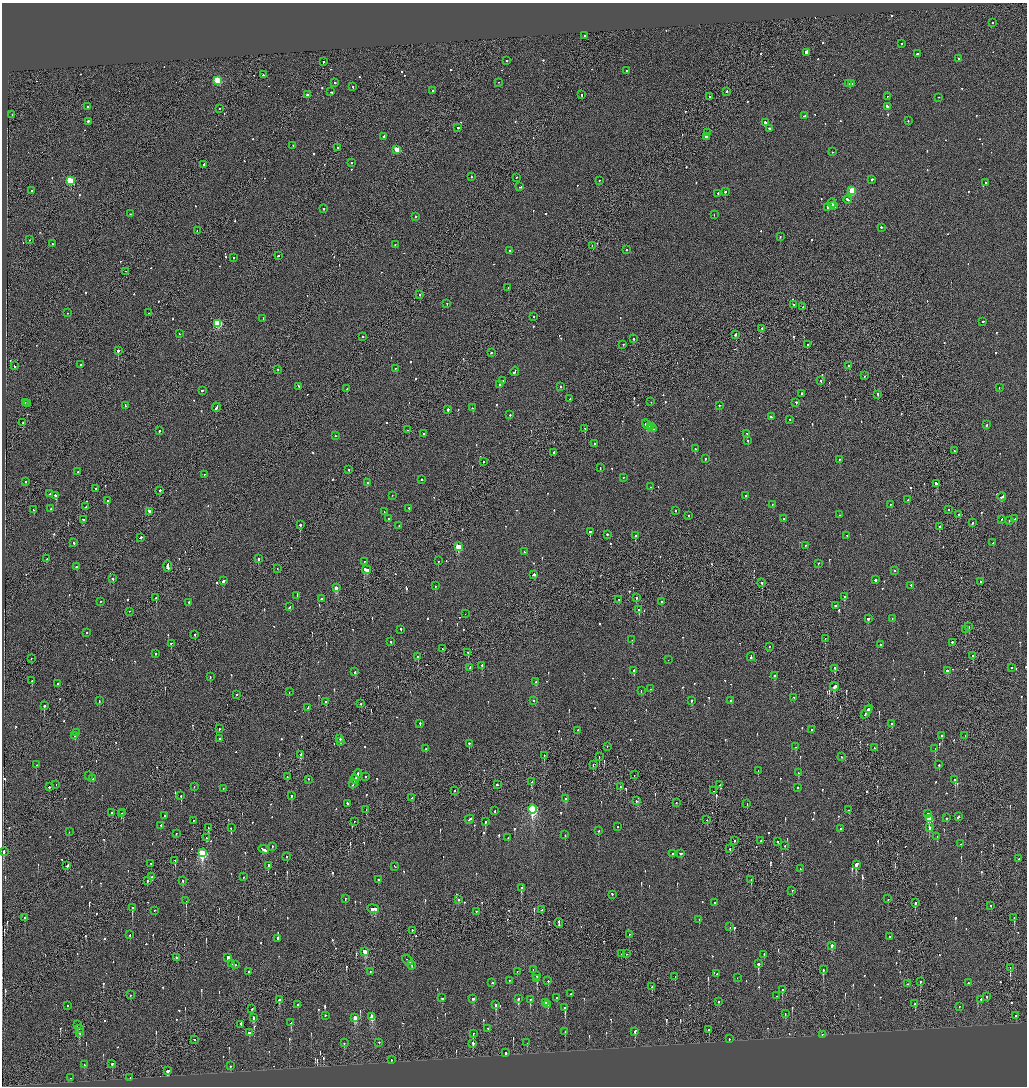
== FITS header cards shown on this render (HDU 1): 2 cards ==
NAXIS1  =                 2050
NAXIS2  =                 2168

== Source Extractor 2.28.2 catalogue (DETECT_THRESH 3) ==
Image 2050 x 2168 px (HDU 1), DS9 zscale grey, zoomed out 1/2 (1 PNG px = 2 x 2 image px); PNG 1029 x 1088 px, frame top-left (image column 2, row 2168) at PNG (2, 3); each listed source drawn as its Kron ellipse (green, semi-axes under 4 px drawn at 4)
Background -0.113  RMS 0.069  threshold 0.207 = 3 sigma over >= 5 px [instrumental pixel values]
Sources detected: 1012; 40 cannot appear on this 1/2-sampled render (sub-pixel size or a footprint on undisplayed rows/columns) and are neither listed nor drawn; of the other 972, the 500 brightest by FLUX_AUTO listed and drawn (472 fainter detections omitted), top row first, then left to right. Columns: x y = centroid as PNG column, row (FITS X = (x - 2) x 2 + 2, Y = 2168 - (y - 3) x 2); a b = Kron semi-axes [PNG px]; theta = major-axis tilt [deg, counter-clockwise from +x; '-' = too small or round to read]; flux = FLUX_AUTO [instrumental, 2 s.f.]
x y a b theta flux
992 23 2 2 - 91
585 36 2 2 - 190
902 44 2 2 - 63
806 53 4 2 - 5300
917 54 2 2 - 190
959 59 2 2 - 380
507 61 2 2 - 78
323 62 2 2 - 190
626 71 2 2 - 82
263 75 2 2 - 130
218 81 3 3 - 850
335 83 2 2 - 320
498 83 2 2 - 130
848 84 3 2 - 220
851 84 2 2 - 240
353 87 2 2 - 180
432 91 2 2 - 280
331 92 3 2 - 200
727 92 2 1 - 110
307 95 2 2 - 450
581 95 2 2 - 140
710 97 2 2 - 350
887 97 2 2 - 91
938 98 2 2 - 83
87 107 2 2 - 120
887 107 3 2 - 350
219 109 2 2 - 95
12 115 2 2 - 130
805 116 3 2 - 190
908 121 2 2 - 88
88 122 2 2 - 440
765 123 3 2 - 980
458 128 2 2 - 240
769 129 3 2 - 140
708 133 2 2 - 180
384 137 2 2 - 110
706 137 2 2 - 240
293 146 2 2 - 140
338 148 2 1 - 320
397 150 3 3 - 430
832 152 2 2 - 68
351 163 2 2 - 65
204 165 2 2 - 680
472 177 2 2 - 80
516 178 2 2 - 98
872 180 2 2 - 120
70 181 3 3 - 900
599 181 2 2 - 130
986 183 2 2 - 150
520 187 3 1 - 110
32 191 2 2 - 94
852 191 3 3 - 620
725 192 2 1 - 550
718 194 2 2 - 92
848 200 4 2 - 240
832 203 4 2 - 400
834 206 3 2 - 290
828 208 3 2 - 150
324 209 2 2 - 92
130 214 2 2 - 79
714 215 2 1 - 63
416 217 2 2 - 78
881 228 2 2 - 290
197 231 2 1 - 91
780 237 2 2 - 110
29 240 2 2 - 83
53 244 2 2 - 73
395 245 2 2 - 63
592 246 2 2 - 65
627 250 2 2 - 120
510 251 2 2 - 84
278 256 2 2 - 100
234 258 2 2 - 63
126 272 2 1 - 79
508 288 2 2 - 85
419 295 2 2 - 87
447 304 2 2 - 180
794 305 2 1 - 95
803 307 2 1 - 92
67 313 2 2 - 160
149 313 2 1 - 61
534 317 2 2 - 69
263 319 2 2 - 92
983 322 2 2 - 110
218 324 3 3 - 910
762 329 2 2 - 120
179 334 2 2 - 71
735 335 3 2 - 210
363 337 2 2 - 97
634 339 2 2 - 120
623 345 2 1 - 88
808 345 2 2 - 130
118 351 2 2 - 3000
491 353 2 2 - 87
80 365 2 2 - 66
14 366 3 2 - 93
849 366 3 2 - 160
395 369 2 2 - 65
278 370 2 2 - 110
515 372 5 2 - 330
864 376 2 2 - 64
503 381 2 2 - 83
821 381 2 2 - 180
499 385 2 2 - 88
299 387 2 2 - 120
561 387 2 2 - 100
999 388 2 2 - 70
347 389 2 1 - 95
202 391 2 2 - 140
802 394 2 2 - 100
878 395 3 2 - 150
570 399 2 2 - 220
651 402 2 1 - 70
25 403 2 2 - 450
796 403 2 2 - 120
27 404 2 2 - 82
125 406 3 2 - 78
719 406 2 2 - 130
216 407 4 2 - 300
472 408 2 2 - 100
448 410 2 2 - 520
510 415 2 2 - 320
771 417 3 2 - 600
790 420 2 2 - 64
23 423 2 2 - 230
647 425 5 2 - 430
987 425 2 2 - 110
650 427 2 1 - 190
652 428 4 2 - 350
585 429 2 1 - 250
408 430 2 1 - 210
159 431 2 2 - 330
424 434 2 2 - 89
747 434 2 2 - 63
335 436 2 1 - 84
748 441 2 1 - 76
595 444 2 2 - 89
695 449 2 2 - 140
954 451 2 2 - 94
554 453 2 2 - 360
705 459 2 2 - 83
839 460 2 2 - 100
483 462 2 1 - 110
600 468 2 2 - 78
349 470 2 1 - 130
78 472 2 2 - 120
204 475 2 2 - 62
623 478 2 2 - 65
422 480 2 2 - 380
25 482 2 2 - 65
367 483 2 2 - 200
936 484 3 2 - 940
651 487 2 2 - 67
95 489 2 1 - 96
160 491 2 2 - 420
50 494 2 2 - 120
56 496 4 2 - 570
392 496 2 2 - 160
746 496 2 2 - 160
1002 497 4 2 - 260
908 500 2 2 - 66
107 501 2 2 - 650
772 505 2 2 - 71
890 505 2 2 - 89
86 507 2 2 - 94
51 509 2 2 - 180
409 509 2 2 - 130
33 510 2 1 - 260
949 510 2 1 - 120
676 511 2 2 - 73
149 512 2 2 - 110
384 512 2 2 - 130
839 515 2 2 - 130
959 515 2 2 - 420
688 516 2 2 - 75
389 519 2 2 - 230
783 519 2 2 - 71
1015 519 2 2 - 140
83 520 3 2 - 340
1002 520 2 2 - 74
1009 521 2 2 - 90
972 523 2 2 - 130
300 525 2 2 - 770
399 526 2 2 - 150
939 527 2 2 - 250
590 532 2 2 - 380
607 535 2 2 - 190
635 536 2 2 - 100
847 536 2 1 - 69
140 538 3 2 - 170
74 543 2 2 - 220
993 543 2 2 - 150
805 546 2 2 - 94
458 547 3 3 - 550
525 552 2 1 - 140
47 559 2 2 - 120
258 559 3 2 - 230
438 561 2 2 - 160
364 562 2 1 - 75
818 564 2 2 - 110
167 566 6 2 -90 650
76 567 2 1 - 150
277 569 2 1 - 110
366 570 4 2 - 490
894 571 2 2 - 78
533 575 4 2 - 210
113 579 2 2 - 140
875 580 2 2 - 630
223 581 3 2 - 350
981 582 2 2 - 62
762 583 2 2 - 310
435 586 2 2 - 99
911 586 2 2 - 67
336 588 3 2 - 190
297 596 3 2 - 130
845 597 2 2 - 100
156 598 2 2 - 730
637 598 2 2 - 100
321 599 2 1 - 570
619 600 2 2 - 120
101 602 2 1 - 71
661 602 2 1 - 64
189 603 2 2 - 160
835 606 2 2 - 190
289 607 3 2 - 140
639 610 2 2 - 76
130 612 2 1 - 63
465 614 2 1 - 91
868 619 2 2 - 840
892 619 2 2 - 81
969 627 2 1 - 130
401 630 2 2 - 340
965 630 2 1 - 62
87 633 2 2 - 65
195 635 2 2 - 270
825 639 2 1 - 64
632 640 2 2 - 290
391 642 2 2 - 68
952 643 2 2 - 400
171 644 2 2 - 69
881 645 2 2 - 380
769 647 2 2 - 100
442 649 2 1 - 68
468 653 2 1 - 96
156 654 2 1 - 390
973 656 2 2 - 79
418 657 2 2 - 120
751 657 4 2 - 310
31 659 2 2 - 110
668 660 2 1 - 190
482 666 2 2 - 180
470 668 2 2 - 120
1011 668 2 2 - 83
835 669 3 2 - 230
634 671 3 2 - 140
947 671 2 2 - 570
355 672 3 2 - 180
774 676 2 2 - 96
210 677 2 2 - 210
32 681 2 2 - 170
536 682 2 2 - 180
58 684 2 2 - 63
834 687 4 2 - 780
650 689 2 2 - 230
641 691 2 2 - 72
289 692 2 1 - 140
236 695 2 2 - 81
794 698 2 2 - 81
99 701 2 2 - 120
533 701 2 2 - 62
691 701 2 2 - 99
731 701 3 2 - 220
326 702 2 2 - 520
361 704 2 1 - 63
44 706 2 2 - 980
308 708 2 2 - 130
868 710 3 2 - 1900
867 712 8 2 54 5200
420 724 3 2 - 150
892 724 3 2 - 89
219 729 2 2 - 77
812 730 2 2 - 110
578 731 2 2 - 65
76 733 3 2 - 210
75 736 3 2 - 380
942 736 2 2 - 96
965 736 2 1 - 92
220 739 2 2 - 130
340 739 2 2 - 300
340 742 2 2 - 100
469 744 3 2 - 120
607 747 2 1 - 70
795 747 2 2 - 91
875 748 2 1 - 140
426 749 2 2 - 69
935 749 2 2 - 67
301 755 3 2 - 180
544 756 2 1 - 93
599 757 2 1 - 94
841 757 2 2 - 71
36 765 2 2 - 110
593 765 2 2 - 81
939 765 2 2 - 92
758 771 2 2 - 230
798 773 2 2 - 64
357 775 6 2 65 460
634 775 2 2 - 89
88 776 2 1 - 74
287 777 2 2 - 120
365 777 2 2 - 80
93 779 3 2 - 140
308 780 2 2 - 110
355 780 4 2 - 400
955 780 2 2 - 170
532 782 3 2 - 140
353 784 4 2 - 380
56 785 2 1 - 68
497 785 2 2 - 130
720 785 2 2 - 180
49 787 2 2 - 140
194 787 2 2 - 100
620 787 2 1 - 170
798 788 2 2 - 63
223 789 2 2 - 160
454 791 2 2 - 210
713 791 2 1 - 63
181 796 3 2 - 83
291 796 2 2 - 210
412 798 2 1 - 74
566 799 2 2 - 140
636 801 2 2 - 78
676 803 2 1 - 86
347 804 2 2 - 190
747 804 2 2 - 66
366 810 2 1 - 140
533 810 4 3 - 1700
849 810 2 2 - 83
495 811 2 2 - 110
111 813 2 2 - 250
123 813 2 1 - 360
121 814 2 2 - 270
928 814 3 2 - 200
164 816 2 2 - 110
958 817 3 2 - 270
946 818 2 2 - 81
929 819 3 3 - 540
469 820 5 2 - 260
707 820 2 2 - 64
193 821 2 2 - 79
354 822 2 1 - 86
485 822 3 2 - 120
160 826 2 2 - 89
617 827 2 2 - 67
208 828 2 2 - 130
231 828 2 2 - 97
929 828 3 2 - 180
840 829 2 2 - 130
599 831 2 2 - 100
69 832 2 1 - 68
176 834 2 1 - 72
565 835 3 2 - 65
937 837 2 2 - 220
206 838 3 2 - 180
508 838 2 2 - 62
734 841 2 2 - 120
761 841 2 2 - 73
778 842 2 2 - 100
961 844 2 1 - 75
785 846 2 1 - 71
272 847 2 2 - 87
730 849 2 1 - 120
264 850 5 2 - 380
4 852 2 2 - 580
202 853 4 3 - 1200
672 854 2 2 - 170
680 854 2 2 - 150
287 857 2 1 - 90
1019 859 2 2 - 130
175 861 2 1 - 210
151 864 2 2 - 140
856 865 4 2 - 240
67 866 4 2 - 270
268 866 2 2 - 250
395 867 3 2 - 670
800 869 2 2 - 80
152 877 2 1 - 95
243 877 2 2 - 89
378 880 2 2 - 66
751 880 2 1 - 77
147 881 2 1 - 140
183 881 2 2 - 100
521 888 3 2 - 260
792 891 2 2 - 72
612 895 2 2 - 210
345 899 2 2 - 140
888 899 2 1 - 89
459 900 2 2 - 110
186 901 2 2 - 260
715 903 2 2 - 190
915 903 2 2 - 240
990 906 2 1 - 71
132 908 2 2 - 720
373 909 6 3 -7 290
542 910 2 2 - 64
155 911 2 2 - 68
476 912 2 1 - 64
25 918 2 2 - 97
1014 918 2 2 - 500
699 920 2 2 - 62
559 923 5 2 - 550
730 927 2 2 - 66
412 931 2 2 - 140
130 935 2 2 - 93
629 935 2 2 - 66
890 937 2 2 - 120
277 939 2 2 - 140
832 946 3 2 - 79
365 952 3 2 - 340
621 954 2 1 - 320
627 954 2 1 - 80
764 955 3 2 - 110
176 958 2 2 - 240
228 958 3 2 - 350
408 960 6 2 -37 290
232 963 2 2 - 68
758 964 2 2 - 1300
235 965 2 2 - 190
412 965 4 1 - 420
1010 968 2 1 - 340
533 970 2 2 - 66
823 970 3 2 - 100
249 972 2 2 - 170
370 972 2 2 - 75
517 972 2 2 - 90
717 974 2 2 - 78
537 976 2 2 - 440
675 977 2 1 - 72
737 978 2 1 - 67
537 979 3 2 - 220
509 981 2 2 - 64
548 981 2 2 - 290
920 982 2 2 - 140
492 983 2 2 - 160
968 983 2 2 - 160
907 984 2 2 - 62
652 987 2 2 - 120
782 990 2 2 - 270
571 994 2 1 - 72
130 995 2 1 - 240
776 996 2 2 - 64
986 997 2 1 - 64
442 998 2 2 - 220
556 998 2 2 - 120
473 999 3 2 - 120
518 999 3 2 - 300
279 1000 3 2 - 490
530 1000 2 2 - 120
981 1000 2 2 - 190
719 1002 2 2 - 65
545 1003 2 2 - 75
915 1004 2 2 - 490
297 1005 2 1 - 63
496 1005 2 2 - 670
548 1005 3 2 - 120
67 1006 2 2 - 69
959 1007 2 2 - 95
565 1008 2 2 - 1000
252 1009 2 2 - 210
785 1014 3 2 - 110
325 1016 2 2 - 88
1016 1016 3 2 - 130
372 1017 3 3 - 380
253 1018 3 2 - 150
355 1018 4 2 - 290
291 1023 2 2 - 530
78 1025 2 1 - 360
241 1025 3 2 - 1500
79 1029 2 1 - 72
488 1029 2 2 - 120
709 1030 2 2 - 130
565 1032 2 2 - 150
635 1032 3 2 - 84
79 1033 3 2 - 98
249 1033 3 2 - 1100
473 1034 2 1 - 230
822 1035 2 1 - 74
729 1039 2 2 - 84
194 1040 2 2 - 82
344 1043 2 2 - 62
379 1043 2 2 - 93
527 1043 2 1 - 66
473 1044 3 2 - 100
506 1053 2 2 - 560
391 1060 2 2 - 66
112 1064 2 2 - 170
84 1065 2 2 - 73
230 1066 2 2 - 110
167 1071 3 2 - 830
71 1078 2 2 - 99
130 1078 2 1 - 80
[472 fainter detections neither listed nor drawn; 40 sub-pixel or undisplayed-footprint detections neither listed nor drawn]